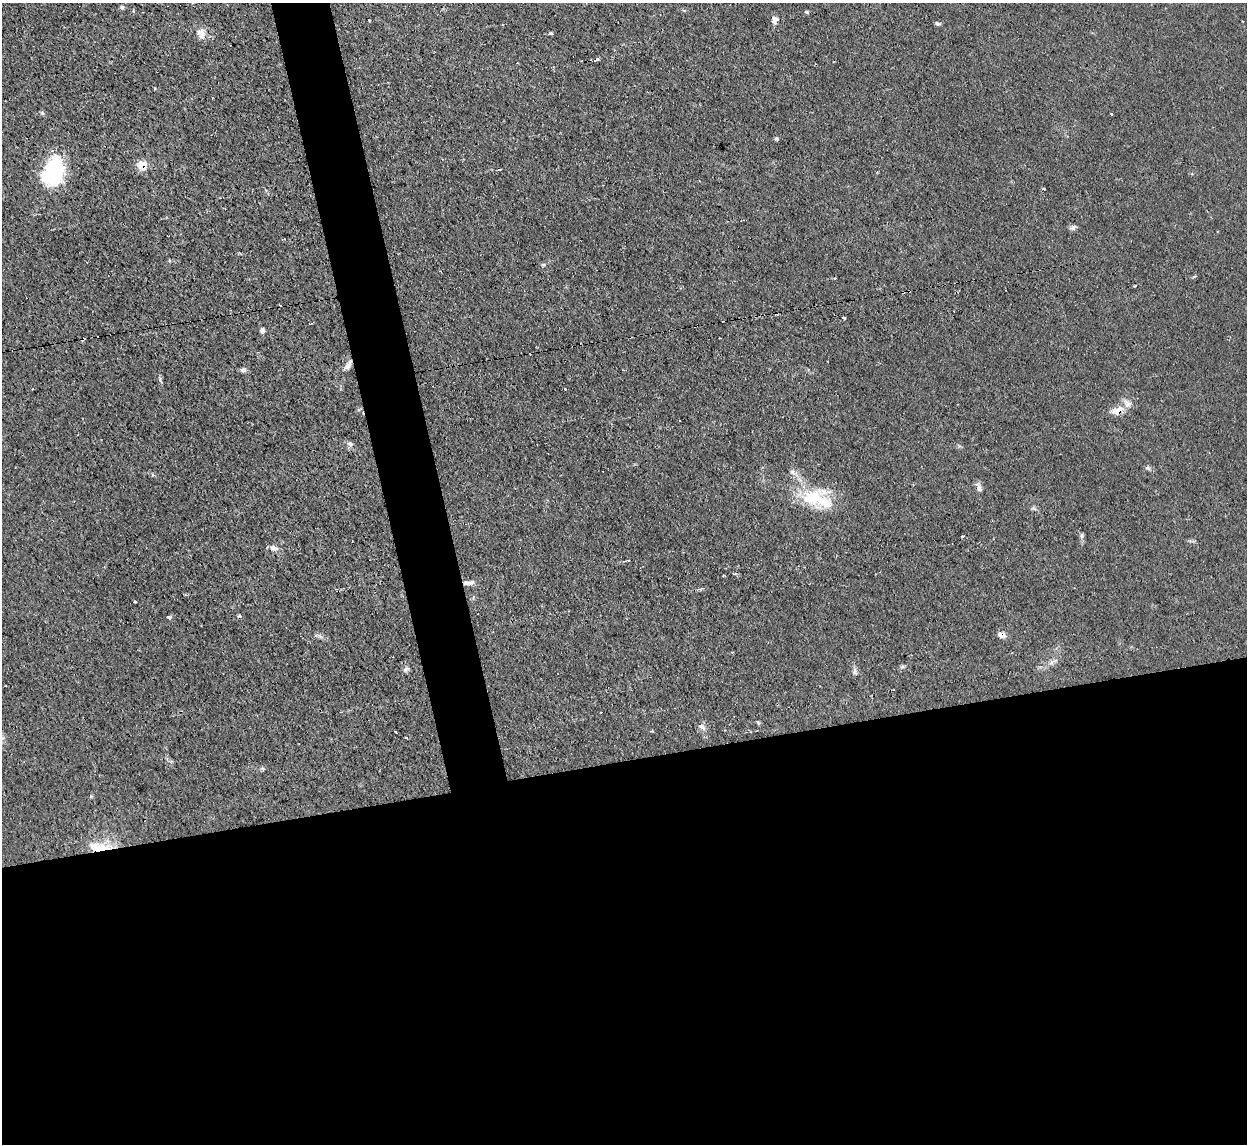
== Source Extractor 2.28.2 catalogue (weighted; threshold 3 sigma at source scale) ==
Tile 15 of 4 x 4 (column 3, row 4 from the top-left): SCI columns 2491-3735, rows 138-1279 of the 4980 x 4962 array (HDU 1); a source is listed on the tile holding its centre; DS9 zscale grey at full resolution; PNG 1249 x 1146 px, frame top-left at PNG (2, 3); no overlay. Shown black and unused: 37% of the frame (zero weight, under 2 of 3 exposures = <1% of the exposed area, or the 3 px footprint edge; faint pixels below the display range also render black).
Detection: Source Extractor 2.28.2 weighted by HDU 2 'WHT'; one run over the whole footprint, this tile lists its part. Background 0.0276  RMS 0.0044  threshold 0.0199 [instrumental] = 3 sigma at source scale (4.5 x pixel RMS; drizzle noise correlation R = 1.50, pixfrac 1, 0.05/0.05 arcsec/px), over >= 5 px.
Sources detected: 65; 14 cosmic-ray / hot-pixel residue — not listed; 3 inside a brighter listed object's ellipse — not listed separately; the other 48 listed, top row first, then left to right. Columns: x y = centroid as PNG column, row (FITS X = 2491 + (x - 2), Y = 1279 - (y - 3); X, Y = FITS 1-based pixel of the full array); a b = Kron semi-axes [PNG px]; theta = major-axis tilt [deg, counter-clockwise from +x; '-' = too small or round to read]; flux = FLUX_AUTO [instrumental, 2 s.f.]
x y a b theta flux
122 7 5 5 - 0.75
133 10 4 2 - 0.4
369 20 3 2 - 0.55
775 20 10 8 -86 2.2
937 23 7 4 -19 0.77
201 32 13 11 -22 3.6
551 33 3 3 - 10
597 60 7 3 26 1.2
517 63 2 2 - 0.33
154 88 4 3 - 0.37
1112 114 3 3 - 0.89
776 138 5 4 - 0.69
142 165 8 7 - 8.4
500 169 4 2 - 0.35
53 172 31 21 67 32
1044 189 3 3 - 0.43
1073 227 9 6 37 1.2
543 265 6 3 17 0.6
1195 276 5 3 - 0.61
835 278 3 2 - 0.34
1134 286 3 2 - 0.61
844 318 3 3 - 2.4
262 330 7 5 -87 1.5
82 339 3 3 - 1.8
348 365 14 6 56 2.3
243 370 8 6 7 1.2
1117 411 15 8 25 5
350 444 9 6 -23 1.4
1148 468 8 4 -19 0.96
979 488 12 6 -77 1.9
822 501 50 24 -39 23
1034 508 9 4 -24 0.96
962 536 3 3 - 1.5
1082 536 7 4 -72 0.89
273 548 10 7 -20 2.2
734 574 5 3 - 0.61
469 583 17 5 7 2.1
700 589 6 4 -18 0.71
134 601 3 3 - 0.72
169 617 4 3 - 3.1
1002 635 11 7 -9 2
406 669 10 5 26 1.2
855 672 7 6 - 1.2
758 722 7 3 -45 0.57
702 727 11 6 -40 1.6
395 732 3 2 - 0.71
406 738 3 2 - 0.4
100 847 34 10 -4 10
Overlapping masked pixels (flux is a lower limit): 7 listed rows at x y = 142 165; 82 339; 348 365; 1117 411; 469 583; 1002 635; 100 847
Unlisted compact peaks at least as high as the median listed source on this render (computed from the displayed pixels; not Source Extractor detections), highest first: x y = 807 12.